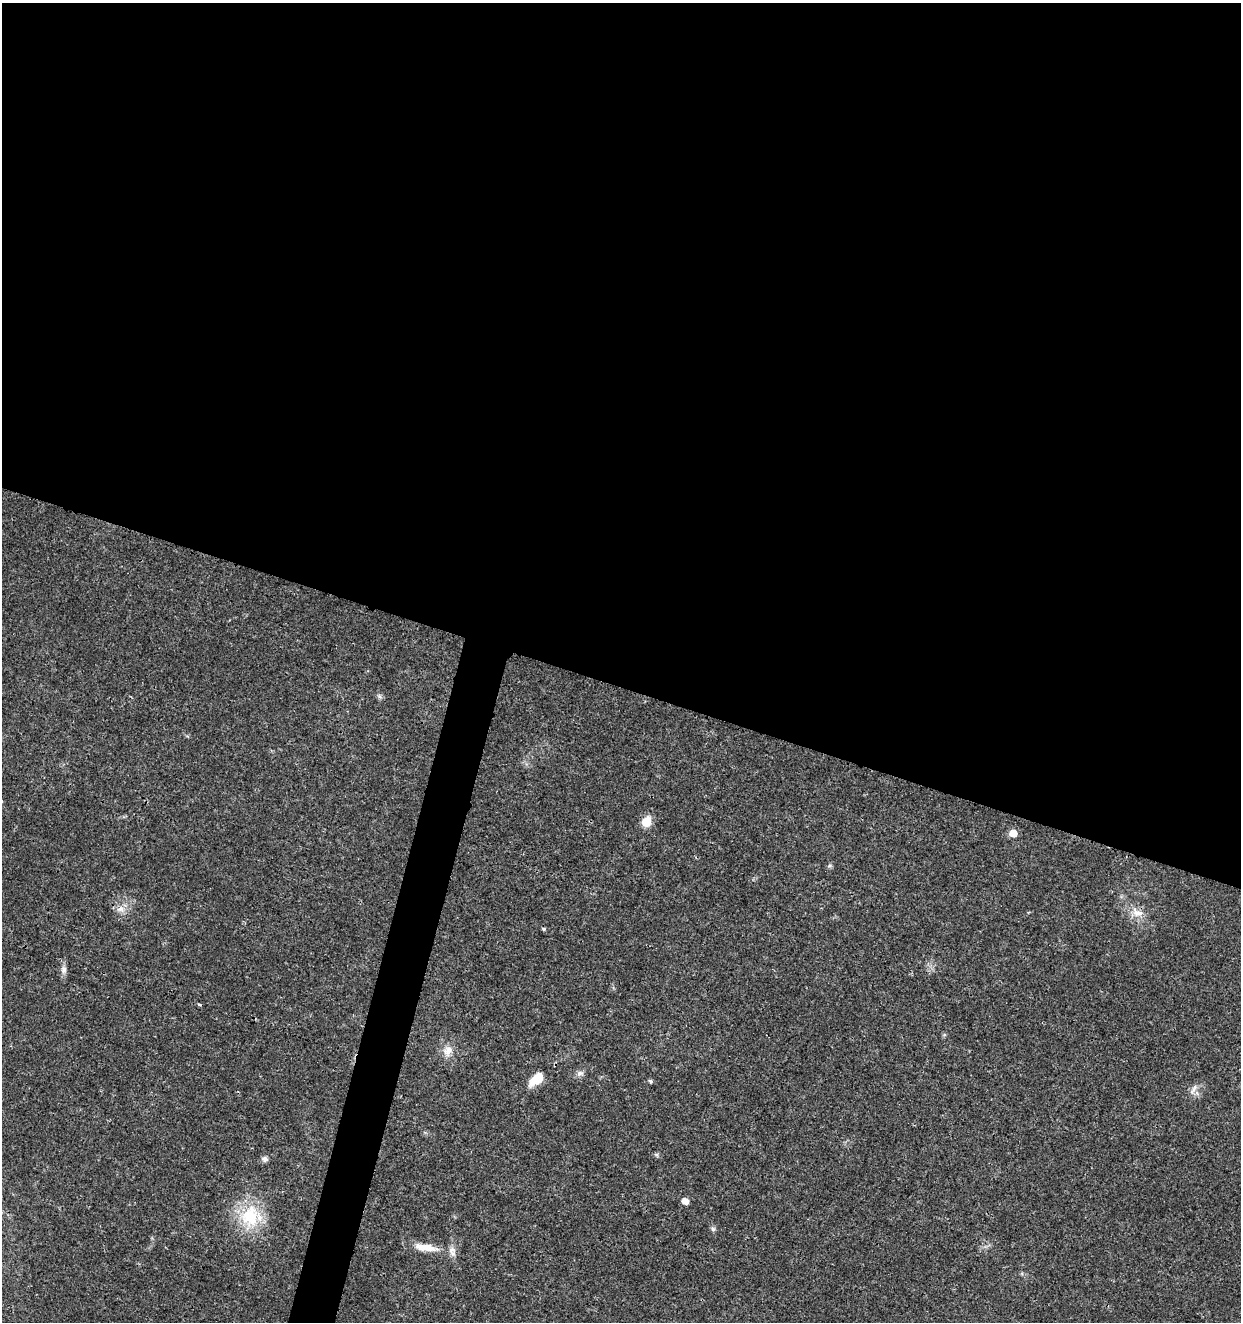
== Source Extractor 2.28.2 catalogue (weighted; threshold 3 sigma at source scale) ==
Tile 3 of 4 x 4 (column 3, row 1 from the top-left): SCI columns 2763-4001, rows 3967-5286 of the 5462 x 5297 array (HDU 1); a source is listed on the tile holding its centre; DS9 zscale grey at full resolution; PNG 1243 x 1324 px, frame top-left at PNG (2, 3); no overlay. Shown black and unused: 54% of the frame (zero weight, under 3 of 4 exposures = <1% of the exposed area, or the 3 px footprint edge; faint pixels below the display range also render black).
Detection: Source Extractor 2.28.2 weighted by HDU 2 'WHT'; one run over the whole footprint, this tile lists its part. Background 0.0178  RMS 0.0021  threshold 0.00932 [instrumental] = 3 sigma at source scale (4.5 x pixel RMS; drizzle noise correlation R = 1.50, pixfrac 1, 0.0396/0.0396 arcsec/px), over >= 5 px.
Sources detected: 20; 1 inside a brighter listed object's ellipse — not listed separately; the other 19 listed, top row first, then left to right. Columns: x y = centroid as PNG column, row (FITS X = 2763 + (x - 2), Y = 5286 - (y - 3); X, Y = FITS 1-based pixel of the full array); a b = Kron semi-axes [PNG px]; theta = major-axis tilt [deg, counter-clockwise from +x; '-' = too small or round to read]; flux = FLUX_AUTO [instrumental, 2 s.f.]
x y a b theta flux
646 821 12 10 63 2.8
1013 833 5 5 - 3.2
830 866 7 5 42 0.41
120 909 12 8 15 1.3
1137 913 15 10 11 2.2
544 929 5 4 - 0.28
64 970 11 7 85 0.93
199 1004 4 3 - 0.4
448 1050 15 11 20 1.9
580 1073 9 7 12 0.82
537 1079 19 10 41 3.7
650 1081 5 4 - 0.39
1194 1089 19 5 54 0.99
657 1155 6 4 -71 0.28
265 1159 8 6 -31 0.67
685 1201 5 5 - 2.1
250 1216 33 25 80 11
713 1229 7 5 -44 0.43
425 1247 32 9 -9 3.6